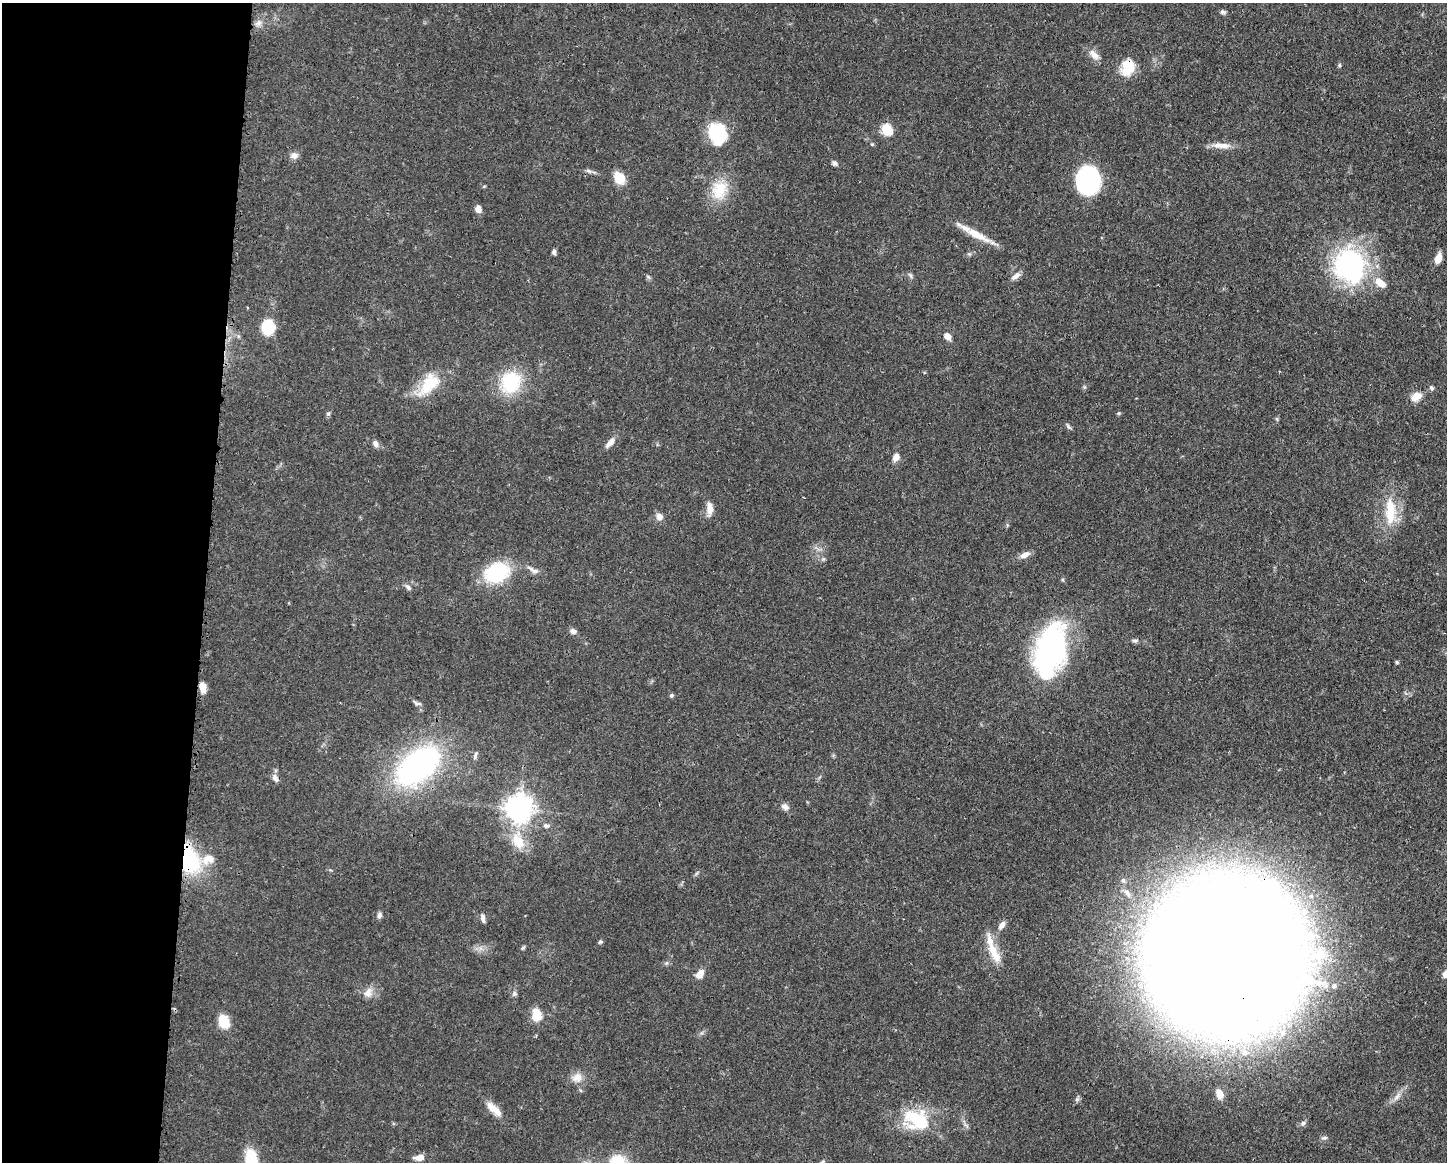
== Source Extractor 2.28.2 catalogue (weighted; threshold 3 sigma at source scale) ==
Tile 4 of 3 x 4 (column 1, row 2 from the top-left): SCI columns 117-1561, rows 2323-3482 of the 4680 x 4646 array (HDU 1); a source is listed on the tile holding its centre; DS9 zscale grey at full resolution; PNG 1449 x 1164 px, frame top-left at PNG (2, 3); no overlay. Shown black and unused: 14% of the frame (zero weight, under 3 of 4 exposures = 1% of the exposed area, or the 3 px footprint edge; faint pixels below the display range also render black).
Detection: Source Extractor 2.28.2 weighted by HDU 2 'WHT'; one run over the whole footprint, this tile lists its part. Background 0.0549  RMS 0.0032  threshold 0.0146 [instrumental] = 3 sigma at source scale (4.5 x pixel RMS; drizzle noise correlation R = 1.50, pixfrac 1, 0.05/0.05 arcsec/px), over >= 5 px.
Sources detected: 93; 4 inside a brighter object's white glare — not listed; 3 inside a brighter listed object's ellipse — not listed separately; the other 86 listed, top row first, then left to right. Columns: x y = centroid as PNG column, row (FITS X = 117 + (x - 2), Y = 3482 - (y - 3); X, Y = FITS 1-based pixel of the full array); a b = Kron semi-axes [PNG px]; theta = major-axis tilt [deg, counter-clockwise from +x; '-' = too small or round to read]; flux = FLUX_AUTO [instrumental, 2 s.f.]
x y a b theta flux
1223 12 7 6 - 0.78
259 23 9 8 - 1.5
1094 55 17 8 -48 2.6
1339 65 6 4 -89 0.42
1128 68 18 13 68 9
887 129 7 6 - 16
717 133 19 15 -69 22
872 144 5 4 - 0.39
1221 145 27 7 -3 3.3
294 155 10 9 - 1.7
834 163 7 5 -20 0.97
589 171 9 5 -26 0.8
619 178 10 8 -56 8.9
1088 180 22 18 -89 48
719 190 27 22 68 9.9
478 209 8 7 - 1.9
976 234 38 9 -28 7
554 252 7 5 89 0.79
1438 258 11 6 71 3.1
1350 265 36 31 -72 59
910 275 9 4 -55 0.65
1016 276 14 7 36 1.6
648 277 8 3 -45 0.49
1380 283 15 9 -38 4
268 327 13 11 -88 13
947 336 7 5 -43 2.9
511 382 30 26 59 17
429 384 34 17 49 12
1431 388 7 5 -54 0.72
1416 397 15 9 32 3.4
1119 413 5 5 - 0.4
328 414 7 5 53 0.59
1277 419 6 4 -72 0.43
1068 426 10 3 -47 0.63
610 442 17 6 48 2.2
375 443 8 6 -54 1.5
896 457 10 8 62 2
709 509 19 8 -88 2.6
1390 512 40 15 -87 12
659 516 10 9 - 1.7
1025 555 13 6 25 2.1
823 559 6 4 43 0.55
533 570 20 6 -28 1.9
497 573 29 21 21 21
408 587 9 6 -33 0.97
573 631 9 6 -24 1.2
1135 641 9 5 3 0.73
1050 650 48 25 79 89
1397 662 5 4 - 0.4
202 688 12 7 -79 3
671 695 5 5 - 0.55
417 703 11 6 -16 0.96
475 755 12 4 70 0.82
418 766 49 28 38 79
275 778 11 7 -69 1.5
785 807 11 8 -23 1.4
519 808 9 9 - 360
546 826 8 6 -9 0.94
518 841 24 15 -68 8.2
190 860 34 21 -76 24
1127 893 13 6 -46 1.8
379 915 8 6 69 0.99
483 918 11 5 -83 1.2
1002 925 12 7 56 1.8
600 942 6 5 - 0.56
523 948 6 4 58 0.47
994 952 33 10 -64 6.9
1227 953 68 48 -26 1800
666 963 6 4 45 0.57
700 974 12 7 50 2.5
1445 974 9 7 57 1.6
1334 986 9 8 - 1.8
368 993 14 11 62 2.9
514 994 8 7 - 0.8
537 1016 11 8 87 7
224 1022 10 7 -70 12
577 1078 15 12 35 3
1219 1094 9 6 -68 3.6
1397 1096 14 6 52 1.8
497 1111 18 10 -42 3.2
916 1119 33 24 -16 17
1303 1123 8 6 29 1
1324 1138 8 5 8 0.73
419 1157 12 7 11 2.6
251 1160 20 12 -81 13
822 1162 6 4 20 0.46
Overlapping masked pixels (flux is a lower limit): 7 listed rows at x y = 1128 68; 1350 265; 429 384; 202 688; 418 766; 190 860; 1227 953
Isophote crosses this tile's border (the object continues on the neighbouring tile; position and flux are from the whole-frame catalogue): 2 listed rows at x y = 1445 974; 251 1160